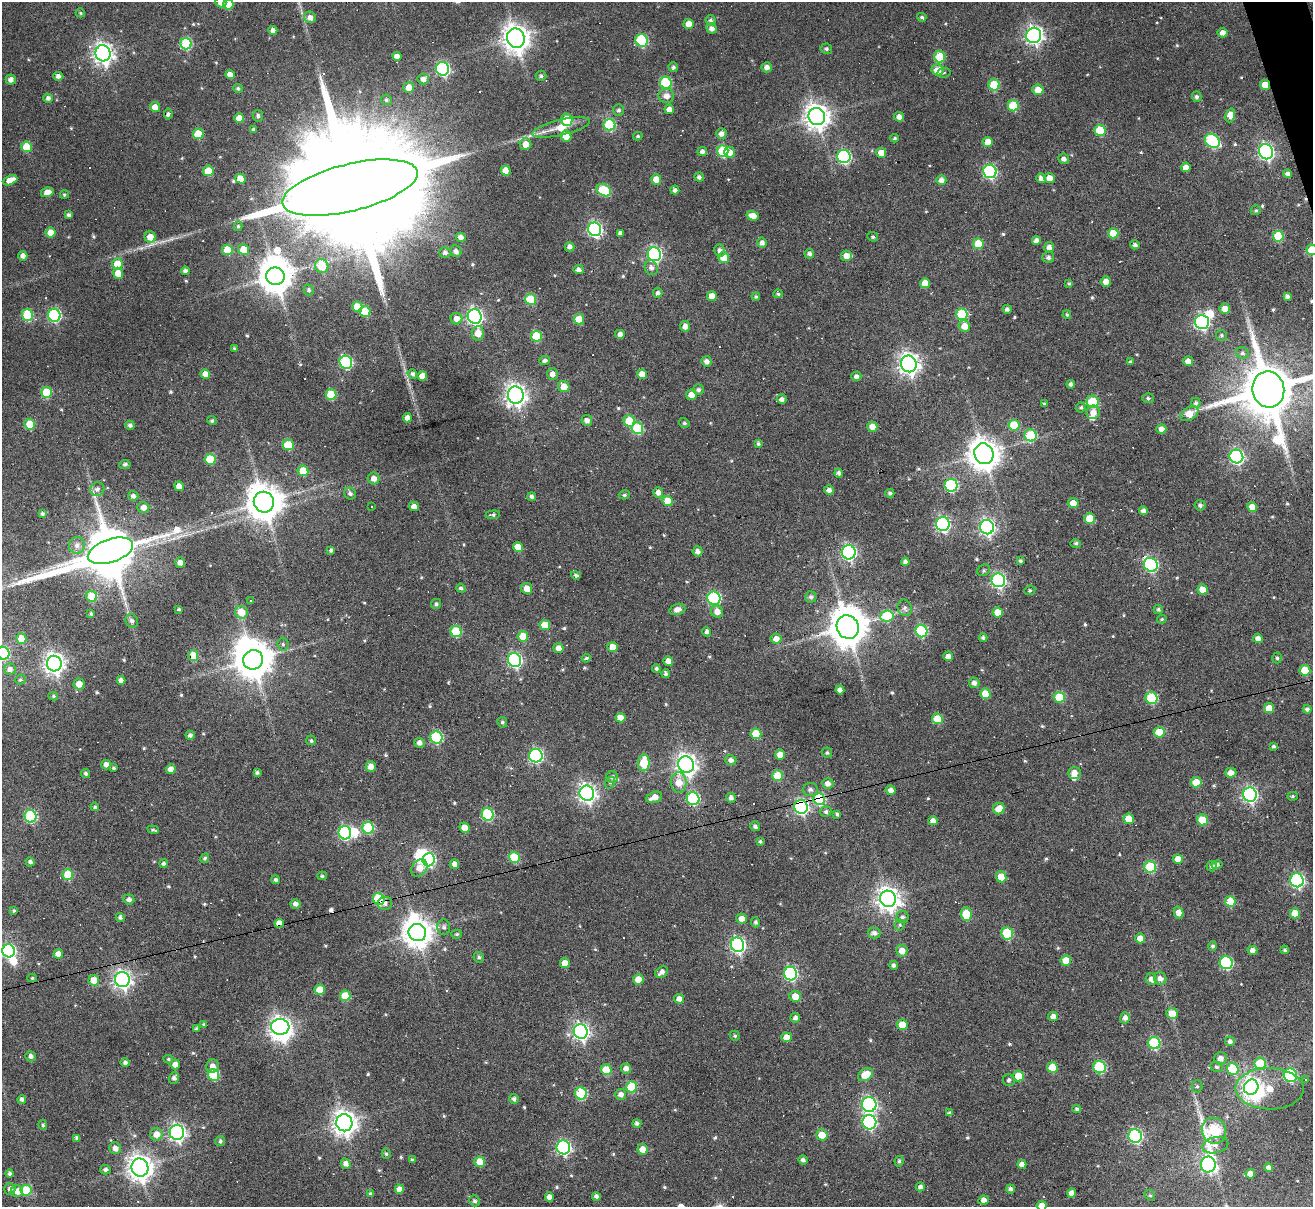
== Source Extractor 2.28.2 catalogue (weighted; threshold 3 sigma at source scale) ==
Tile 10 of 4 x 4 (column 2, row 3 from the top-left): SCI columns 1313-2623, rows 1470-2674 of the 5246 x 5228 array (HDU 1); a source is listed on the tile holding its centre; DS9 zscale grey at full resolution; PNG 1315 x 1209 px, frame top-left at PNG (2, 2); each listed source drawn as its Kron ellipse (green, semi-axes under 4 px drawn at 4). Shown black and unused: <1% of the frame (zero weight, under 3 of 6 exposures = <1% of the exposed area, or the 3 px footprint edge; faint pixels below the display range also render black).
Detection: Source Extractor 2.28.2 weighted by HDU 2 'WHT'; one run over the whole footprint, this tile lists its part. Background 0.0978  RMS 0.0091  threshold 0.0373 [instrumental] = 3 sigma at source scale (4.09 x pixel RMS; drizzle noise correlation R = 1.36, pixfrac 0.8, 0.05/0.05 arcsec/px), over >= 5 px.
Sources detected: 636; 11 inside a brighter object's white glare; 29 cosmic-ray / hot-pixel residue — neither listed nor drawn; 2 inside a brighter listed object's ellipse — not listed separately; of the other 594, all 500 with FLUX_AUTO >= 1.23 (the completeness limit of this list) listed and drawn (94 fainter detections not listed), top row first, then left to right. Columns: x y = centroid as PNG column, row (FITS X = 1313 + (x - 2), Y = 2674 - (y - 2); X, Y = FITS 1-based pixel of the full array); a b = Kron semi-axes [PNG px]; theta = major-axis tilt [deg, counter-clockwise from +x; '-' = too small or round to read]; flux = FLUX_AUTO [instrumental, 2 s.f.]
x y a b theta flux
221 2 5 5 - 5.8
228 4 5 5 - 18
80 13 5 4 - 1.4
310 17 6 5 - 5.1
922 17 5 4 - 1.6
711 20 5 5 - 2.3
689 24 5 5 - 9.4
712 28 5 5 - 4.2
273 30 4 4 - 4.4
1223 33 5 5 - 5.1
1034 35 7 7 - 370
516 38 10 8 -70 1100
642 40 6 6 - 63
186 44 6 5 - 70
826 49 6 5 - 2
103 53 8 7 - 510
397 56 4 4 - 5.5
940 57 5 5 - 32
673 67 5 4 - 2.1
767 67 5 5 - 4.5
443 69 7 6 - 140
937 70 6 5 - 15
944 73 7 5 9 1.4
230 75 5 4 - 6.7
58 76 5 4 - 3.8
541 76 5 5 - 1.8
423 79 5 5 - 5.4
11 80 5 5 - 4.5
666 83 6 5 - 60
994 85 5 5 - 38
1265 85 5 5 - 14
238 88 5 4 - 2
409 88 5 5 - 12
1038 90 5 5 - 11
666 96 8 7 - 6
1197 97 5 5 - 2.5
48 98 5 4 - 3.2
386 100 5 5 - 1.9
1013 106 5 5 - 37
155 107 5 5 - 8.1
669 109 5 4 - 6.1
619 110 6 5 - 2
168 114 5 4 - 1.8
1230 115 7 5 74 13
258 116 6 5 - 2.4
817 116 9 8 - 870
899 117 5 5 - 5.1
239 118 5 5 - 9.7
567 120 6 5 - 30
610 125 6 6 - 71
561 127 29 8 13 20
254 129 4 3 - 1.8
1100 130 5 5 - 32
198 134 5 5 - 28
721 134 5 5 - 4.3
566 136 6 5 - 10
638 136 5 4 - 1.3
895 138 4 4 - 1.5
1212 141 8 6 -36 93
987 142 5 5 - 11
526 144 6 5 - 9.4
27 147 5 5 - 28
702 151 5 4 - 3.1
723 151 6 5 - 49
730 152 5 5 - 6.8
1266 152 8 7 - 250
881 153 5 4 - 10
844 156 7 6 - 140
1064 159 5 5 - 3.6
1186 167 4 4 - 5.7
208 171 5 5 - 20
506 171 5 4 - 13
990 171 7 6 - 130
1288 174 4 4 - 3.5
699 177 4 4 - 2.6
1041 178 5 4 - 4.2
1049 178 5 5 - 7.8
240 179 5 5 - 12
656 179 5 5 - 9.7
10 180 7 4 24 8.8
941 180 5 5 - 4.1
350 188 69 23 14 73000
604 190 8 5 -30 46
675 190 4 4 - 3.2
47 192 6 5 - 7.3
64 195 4 4 - 1.4
1256 210 5 4 - 1.4
69 215 4 4 - 2.7
753 216 6 4 -16 9
238 226 5 4 - 1.6
595 229 7 6 - 190
51 233 5 5 - 12
620 233 4 4 - 3.5
1113 233 5 5 - 20
1278 236 5 5 - 38
150 237 5 5 - 11
461 237 5 4 - 4.2
873 237 5 4 - 1.6
1036 241 4 4 - 3.8
762 243 5 5 - 4
978 244 5 5 - 25
1135 245 5 4 - 2.5
570 247 5 4 - 4
1049 247 5 5 - 4.7
227 250 5 5 - 20
244 250 5 5 - 16
719 250 6 5 - 3.5
1312 250 5 5 - 25
456 251 6 5 - 3.8
445 253 6 5 - 2.8
654 254 7 6 - 180
809 254 5 4 - 2.8
23 256 5 4 - 4.4
846 256 5 5 - 7.2
1048 257 6 5 - 2.6
724 258 5 5 - 16
117 264 6 5 - 16
322 266 7 6 - 23
651 268 7 6 - 3.8
579 270 5 4 - 3.5
185 271 4 4 - 3.4
118 273 5 5 - 9.5
275 276 9 8 - 1700
1106 281 5 5 - 6.2
925 283 5 5 - 9.3
1069 283 3 3 - 1.4
309 290 5 5 - 1.7
658 293 5 5 - 2.9
778 294 4 4 - 1.7
712 296 5 5 - 8
756 296 4 4 - 1.4
1287 296 4 4 - 2.8
531 299 5 5 - 32
357 307 5 5 - 16
1007 309 4 4 - 2.7
1225 309 5 5 - 9.5
365 311 5 5 - 24
962 314 6 5 - 46
27 315 6 5 - 54
54 315 6 6 - 110
1067 315 4 3 - 1.3
475 316 7 7 - 260
456 319 6 5 - 5.9
579 319 5 5 - 17
1202 322 7 7 - 190
685 326 5 5 - 5.2
964 326 6 5 - 9.6
478 333 7 6 - 8.8
620 334 5 4 - 4.2
1221 335 6 5 - 1.8
536 336 5 5 - 34
234 348 4 3 - 1.2
1242 353 6 5 - 2.2
545 360 5 4 - 2.6
706 361 5 5 - 3.8
1130 361 4 3 - 1.5
1188 361 5 5 - 5.8
346 362 7 6 - 90
909 364 8 7 - 540
205 374 5 4 - 8.8
412 374 5 4 - 2.3
552 374 6 5 - 4.8
642 374 5 4 - 11
422 376 5 5 - 8.6
856 376 5 4 - 3.3
1071 384 4 4 - 2.8
564 387 6 5 - 12
1268 389 18 16 -82 7200
698 390 5 5 - 2.4
46 392 5 5 - 35
331 394 5 5 - 30
516 395 8 8 - 550
691 395 5 5 - 7.8
1148 398 5 5 - 1.7
782 399 5 4 - 3.2
1093 402 6 6 - 40
1196 403 5 4 - 2.1
1044 404 3 3 - 1.5
1081 407 5 5 - 1.4
1093 412 7 6 - 7.1
1189 414 10 6 32 11
407 418 4 4 - 4.3
587 420 5 5 - 4.2
212 421 5 4 - 1.9
629 421 6 5 - 25
684 423 5 5 - 1.6
30 424 5 5 - 23
130 425 4 4 - 2.6
1014 425 5 5 - 27
872 427 5 5 - 8.2
637 428 6 5 - 49
1161 429 5 5 - 5.1
1031 435 6 6 - 47
758 444 4 4 - 1.5
288 445 5 5 - 26
984 454 10 9 - 1500
1236 457 7 6 - 180
210 459 5 5 - 33
125 464 5 4 - 2
303 471 5 5 - 18
839 473 4 4 - 2.7
374 478 6 5 - 5.1
951 485 6 6 - 98
179 486 5 4 - 7.4
97 489 7 6 - 3.4
829 490 5 5 - 3.7
658 492 5 5 - 4.7
350 493 6 5 - 2.7
890 493 4 4 - 2.5
624 495 5 4 - 1.5
133 496 5 5 - 3.2
532 497 4 4 - 2.7
667 501 5 5 - 15
264 502 10 10 - 2100
1073 503 5 5 - 7.6
1200 505 5 5 - 2.4
414 506 5 4 - 5.1
372 507 3 3 - 1.9
1252 507 5 4 - 12
143 508 6 5 - 5.7
1144 511 4 4 - 3.9
42 514 4 4 - 1.9
493 515 7 4 5 1.9
1089 519 5 5 - 21
943 524 7 7 - 190
987 527 7 7 - 280
1075 544 5 4 - 2.1
77 545 8 8 - 4.8
518 547 5 5 - 15
331 550 4 4 - 2.2
110 551 23 11 18 5200
697 551 5 5 - 3.6
849 552 7 7 - 200
1020 561 4 3 - 1.7
180 562 5 4 - 4.5
905 562 4 4 - 3
1151 565 7 6 - 140
984 570 6 5 - 1.9
576 575 5 4 - 2.2
998 580 7 6 - 180
461 588 5 4 - 1.8
527 588 5 5 - 8.8
1202 589 5 5 - 9
1030 590 5 4 - 1.7
92 596 5 5 - 28
811 597 6 5 - 2.6
714 598 6 6 - 110
250 601 3 3 - 3.1
436 604 5 5 - 2
905 608 8 7 - 2.9
179 609 3 3 - 1.5
677 609 8 5 16 5.5
1158 609 5 4 - 2
717 611 6 6 - 7
241 612 6 6 - 14
998 612 5 5 - 12
91 614 4 3 - 1.3
887 616 7 6 - 46
1162 619 4 3 - 1.2
132 621 7 6 - 2.6
545 625 5 5 - 16
848 627 12 11 - 1900
456 631 6 5 - 42
921 631 6 6 - 64
707 632 5 4 - 3.6
523 636 5 5 - 18
983 638 4 4 - 2
1258 638 5 4 - 4.4
21 639 5 5 - 14
776 639 5 5 - 5.4
283 644 6 5 - 2
613 647 5 4 - 8.8
558 648 5 5 - 5.7
3 653 6 6 - 90
193 656 5 5 - 24
948 656 5 4 - 5.3
586 658 4 4 - 2
1277 658 5 5 - 1.6
253 660 10 9 - 2200
515 660 7 6 - 160
668 661 5 4 - 7.2
54 664 8 7 - 520
10 669 6 6 - 4
656 669 4 4 - 1.7
1305 670 5 5 - 20
666 674 4 4 - 2
20 680 5 5 - 1.4
121 680 4 4 - 4.3
974 683 5 5 - 3.8
79 684 5 5 - 8.4
840 690 4 4 - 4.5
985 694 5 5 - 16
53 696 5 4 - 1.2
1059 697 5 5 - 30
1152 698 6 6 - 59
1269 708 5 5 - 11
1307 709 4 4 - 2.6
620 718 5 4 - 8
937 719 5 5 - 20
502 722 5 4 - 1.6
1159 732 5 5 - 23
756 734 5 5 - 21
190 735 4 4 - 2.8
436 737 6 6 - 81
311 740 5 4 - 1.7
419 743 5 5 - 4
1273 746 4 4 - 1.6
827 753 5 5 - 1.5
780 755 5 5 - 7.8
536 756 7 6 - 150
731 760 6 5 - 3.7
644 763 8 5 86 32
106 764 5 4 - 3.9
686 764 8 7 - 560
371 767 5 5 - 5.9
113 768 4 4 - 1.3
171 769 5 5 - 6.1
257 772 4 3 - 2
86 773 4 4 - 2
1074 773 6 5 - 6.7
1231 773 5 5 - 7
778 776 5 5 - 27
612 777 6 5 - 2.9
679 782 10 8 -89 13
1196 782 5 5 - 15
610 783 6 5 - 1.4
828 783 5 5 - 5.2
810 789 7 6 - 3.3
891 790 5 4 - 4.6
587 793 8 7 - 390
1250 795 7 7 - 230
1292 796 5 4 - 1.3
654 797 8 5 20 9
731 798 5 4 - 3.7
693 799 6 6 - 81
819 799 6 5 - 82
95 807 4 4 - 1.7
801 807 7 6 - 200
999 809 6 5 - 11
826 812 6 5 - 2.2
487 814 6 6 - 75
837 814 4 3 - 1.6
30 816 6 6 - 77
1129 819 5 5 - 15
1202 820 5 5 - 22
933 821 5 4 - 5.3
755 826 5 4 - 2.6
368 828 6 5 - 48
464 828 5 4 - 7.1
153 830 6 3 -19 1.6
345 833 7 6 - 140
760 841 4 3 - 1.5
514 857 5 5 - 32
205 858 5 4 - 1.5
1178 859 5 4 - 8.2
429 860 7 6 - 110
30 862 4 4 - 2.7
164 863 4 4 - 2.6
454 864 5 4 - 4.5
1217 864 5 4 - 2.6
1212 866 5 5 - 2.6
1150 867 6 5 - 53
419 868 9 7 52 10
68 875 5 5 - 30
322 876 5 4 - 1.5
1001 877 6 5 - 13
276 880 4 4 - 2
1297 880 7 6 - 170
129 899 5 5 - 3.2
379 899 6 5 - 55
888 899 8 8 - 700
1230 901 5 5 - 28
385 903 7 6 - 3.9
295 904 5 4 - 4
14 911 3 3 - 1.5
1179 912 6 5 - 6.6
1295 913 5 5 - 13
966 914 6 5 - 26
120 917 4 4 - 2.4
902 917 6 6 - 2.5
741 918 5 5 - 6.1
756 922 5 4 - 2.1
279 923 4 4 - 7.7
900 925 5 5 - 1.4
444 927 8 6 -86 2.5
417 933 9 8 - 1300
874 933 6 5 - 3.7
457 934 5 4 - 1.4
1007 934 6 5 - 60
1140 938 5 5 - 8.3
737 945 7 6 - 220
1213 946 4 4 - 1.8
1252 950 5 4 - 3.9
1285 950 4 4 - 1.7
9 951 6 6 - 140
902 951 6 5 - 8.9
58 954 5 4 - 8.3
478 957 5 5 - 1.8
1066 961 5 5 - 15
565 963 5 4 - 9.3
1226 963 6 6 - 95
894 965 4 4 - 2.4
662 972 7 5 34 4.3
790 974 7 6 - 140
32 978 5 4 - 1.2
122 979 8 7 - 390
638 979 5 5 - 12
1151 979 6 5 - 5.2
1160 979 6 6 - 4.4
94 980 5 5 - 12
320 990 5 5 - 16
345 996 5 5 - 19
795 996 6 5 - 10
679 999 5 4 - 5.1
1172 1014 6 5 - 13
1053 1016 5 4 - 4.9
795 1018 5 5 - 2.9
1125 1018 6 5 - 4.1
204 1024 4 4 - 1.2
902 1025 5 5 - 18
280 1027 9 8 - 410
197 1029 3 3 - 2
581 1031 7 7 - 300
735 1036 5 4 - 1.3
786 1037 5 5 - 12
1230 1041 5 5 - 2.8
1154 1043 6 6 - 67
31 1056 5 5 - 3.3
1220 1058 6 6 - 5.3
168 1059 5 4 - 1.2
125 1063 4 4 - 2.9
1260 1063 6 5 - 31
175 1064 5 4 - 7.6
212 1066 7 6 - 5.7
1052 1067 5 5 - 21
1100 1067 6 6 - 68
1217 1067 6 5 - 1.9
626 1068 5 5 - 4.7
1233 1069 6 5 - 38
606 1070 5 5 - 24
214 1075 6 5 - 53
865 1075 8 5 32 15
1290 1075 7 6 - 75
1018 1076 5 5 - 20
174 1078 6 5 - 3.2
1009 1080 6 6 - 2.5
1306 1080 3 3 - 1.2
1197 1086 6 5 - 1.6
631 1087 5 5 - 38
1251 1087 8 7 - 390
1270 1089 34 20 -1 32
581 1093 6 5 - 61
621 1094 5 5 - 4
22 1099 4 4 - 2.5
514 1099 5 4 - 2.5
869 1104 7 7 - 220
1077 1109 4 4 - 1.8
949 1113 4 4 - 2.1
869 1122 7 7 - 140
344 1123 8 8 - 790
637 1123 4 4 - 2.5
43 1125 5 4 - 1.8
1214 1131 13 12 - 91
177 1132 7 7 - 290
156 1134 6 6 - 9.4
822 1135 6 5 - 14
1135 1136 7 6 - 140
77 1138 4 4 - 2.9
220 1141 5 5 - 2
1215 1145 13 8 14 5.7
563 1147 7 6 - 170
115 1148 6 5 - 5.6
643 1149 5 5 - 8.6
386 1154 5 4 - 1.6
412 1160 4 3 - 1.3
803 1160 4 4 - 2.6
899 1161 5 4 - 1.8
480 1162 5 5 - 15
346 1164 5 4 - 4.6
1022 1164 4 4 - 4.8
1208 1164 8 7 - 230
140 1168 9 8 - 870
1269 1168 4 4 - 4.3
105 1170 5 4 - 2.7
10 1174 4 4 - 2.2
1250 1174 5 4 - 7.4
920 1187 4 4 - 2.8
10 1189 6 5 - 3.3
399 1189 4 4 - 6.6
1010 1189 4 4 - 2.5
26 1190 5 5 - 28
17 1191 6 5 - 8.8
1072 1193 4 4 - 4.8
370 1194 4 4 - 1.7
1150 1195 6 4 -40 1.3
596 1196 4 4 - 2.9
549 1197 4 4 - 5.4
984 1200 5 4 - 4.9
475 1201 6 5 - 1.9
1042 1206 5 5 - 11
Overlapping masked pixels (flux is a lower limit): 6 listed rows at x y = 1265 85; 193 656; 819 799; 801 807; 379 899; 279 923
Isophote crosses this tile's border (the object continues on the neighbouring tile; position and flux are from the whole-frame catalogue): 7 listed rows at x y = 221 2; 228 4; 1312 250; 1268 389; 3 653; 9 951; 1042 1206